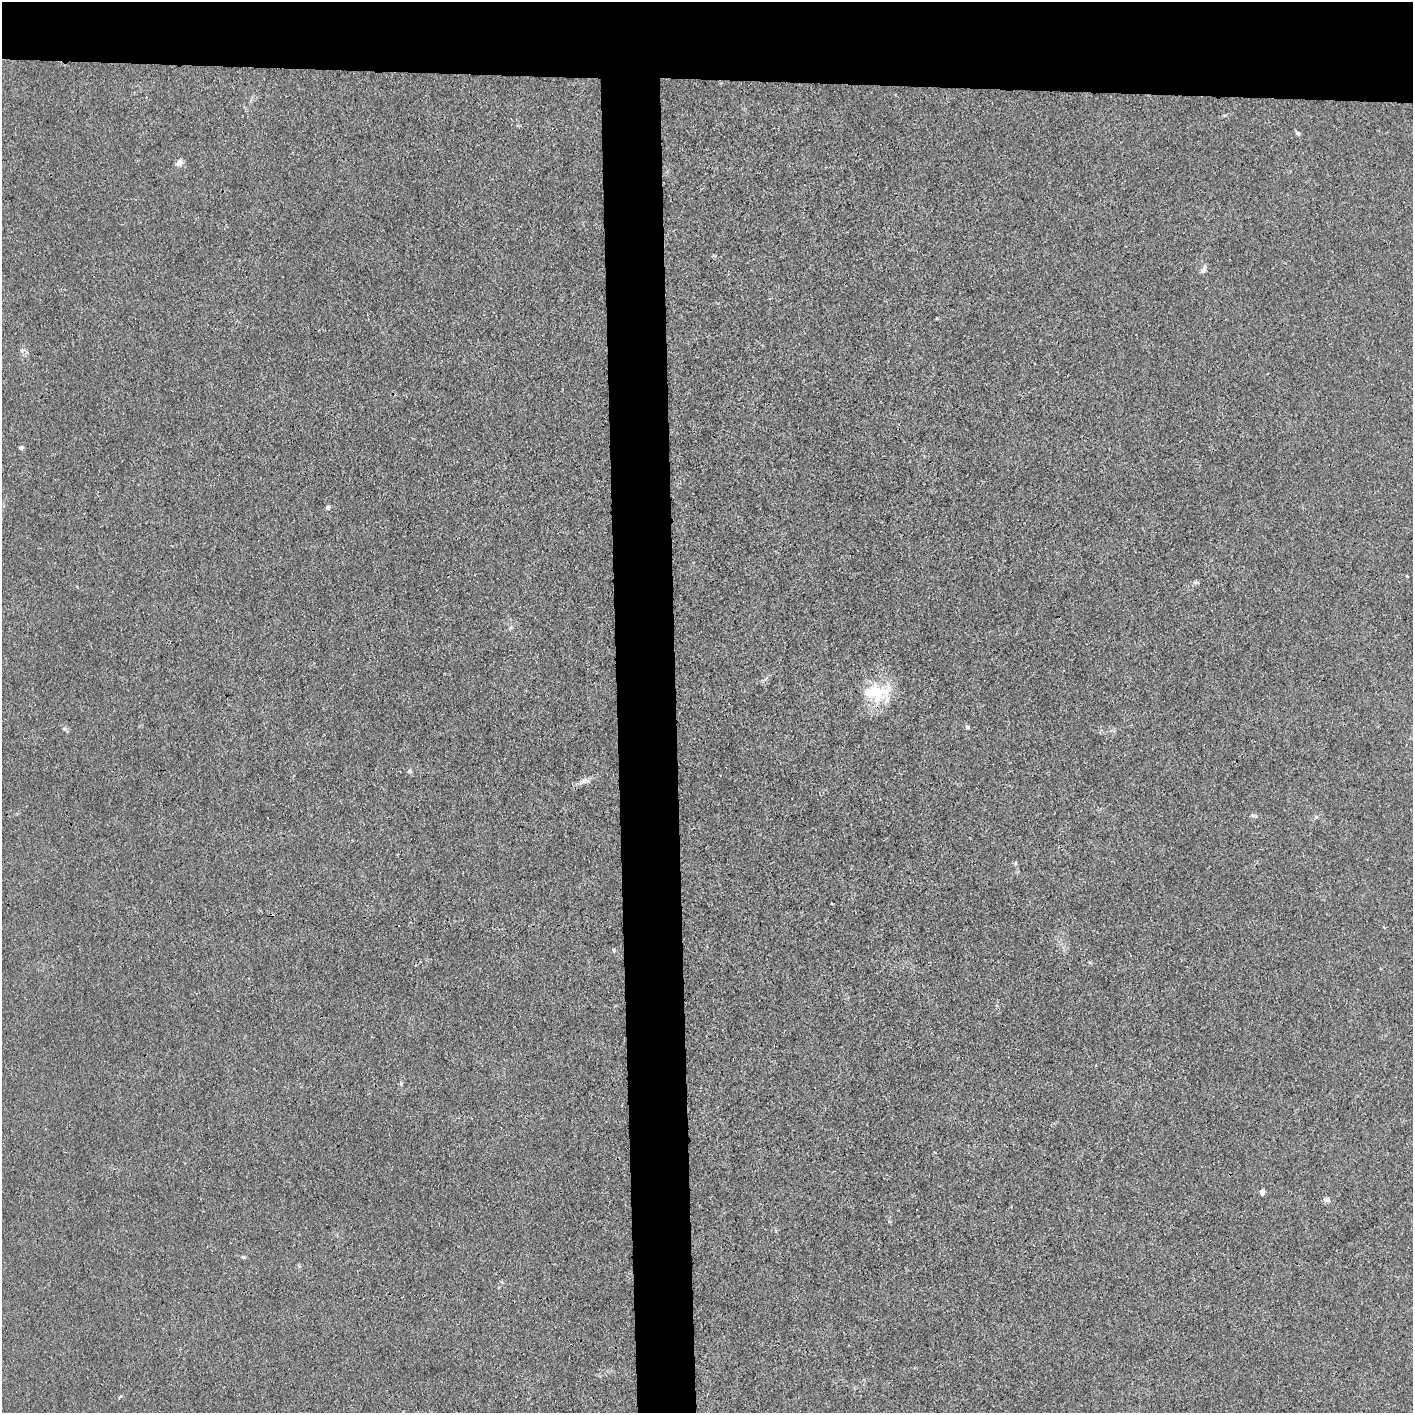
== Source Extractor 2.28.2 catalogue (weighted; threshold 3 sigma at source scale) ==
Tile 2 of 3 x 3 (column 2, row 1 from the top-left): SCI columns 1423-2833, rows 2823-4233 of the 4257 x 4233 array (HDU 1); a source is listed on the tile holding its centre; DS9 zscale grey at full resolution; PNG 1415 x 1415 px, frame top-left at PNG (2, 2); no overlay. Shown black and unused: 10% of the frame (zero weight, under 3 of 4 exposures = <1% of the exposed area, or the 3 px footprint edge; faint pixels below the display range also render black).
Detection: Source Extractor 2.28.2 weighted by HDU 2 'WHT'; one run over the whole footprint, this tile lists its part. Background 0.0296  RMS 0.0053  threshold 0.0237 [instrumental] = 3 sigma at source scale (4.5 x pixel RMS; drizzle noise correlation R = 1.50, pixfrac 1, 0.05/0.05 arcsec/px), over >= 5 px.
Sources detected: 15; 1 inside a brighter listed object's ellipse — not listed separately; the other 14 listed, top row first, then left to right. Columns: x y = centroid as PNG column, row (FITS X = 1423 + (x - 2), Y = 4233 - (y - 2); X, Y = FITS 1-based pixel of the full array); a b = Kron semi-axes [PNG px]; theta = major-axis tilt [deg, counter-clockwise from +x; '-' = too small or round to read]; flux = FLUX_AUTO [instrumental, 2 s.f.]
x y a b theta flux
1298 133 9 3 -34 0.84
179 163 7 6 - 3.4
1203 270 9 6 73 1.5
21 448 6 4 26 0.98
328 507 6 5 - 1
878 693 31 24 38 21
967 727 6 4 -33 0.97
409 771 6 4 18 0.71
583 781 12 7 14 2.5
1015 863 6 3 72 0.58
613 950 5 3 - 0.56
1262 1192 5 4 - 4.6
1327 1199 8 5 30 1.4
243 1257 5 4 - 0.66